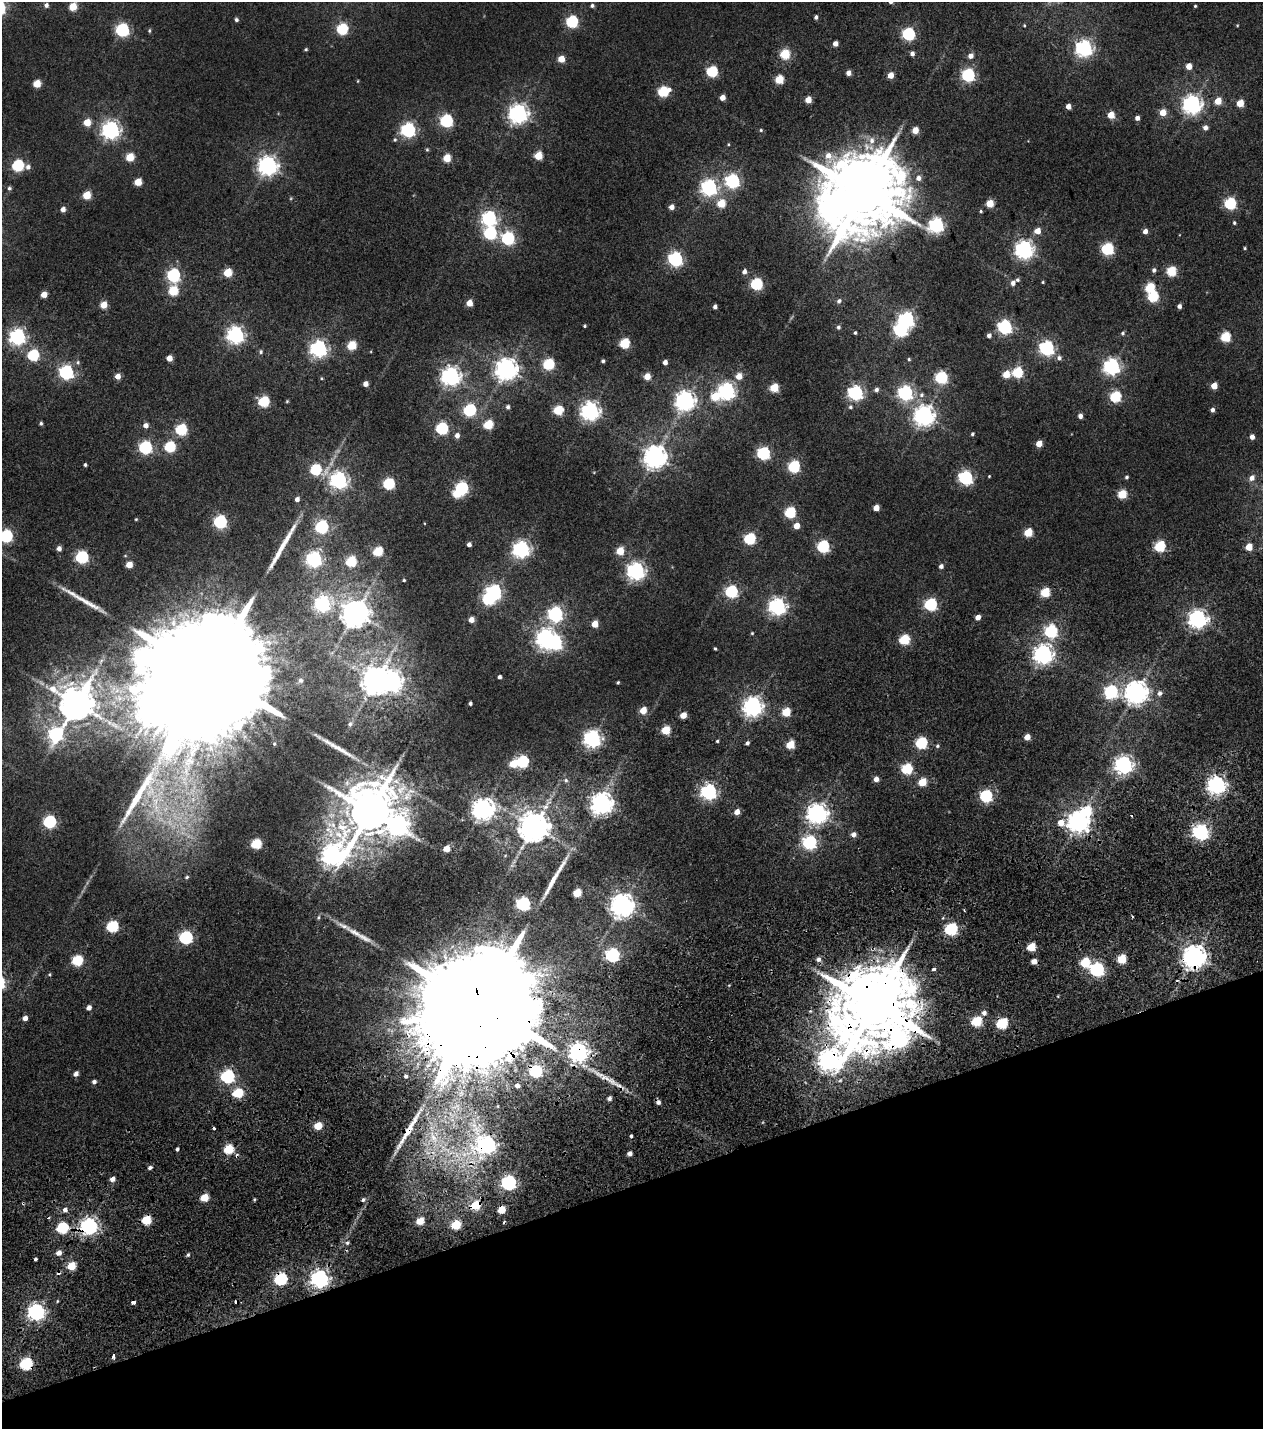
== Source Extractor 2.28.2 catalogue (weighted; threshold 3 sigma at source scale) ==
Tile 14 of 4 x 4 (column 2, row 4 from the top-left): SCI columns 1565-2825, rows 236-1662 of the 5576 x 6577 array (HDU 1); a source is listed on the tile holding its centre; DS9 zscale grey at full resolution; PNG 1265 x 1431 px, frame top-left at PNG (2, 2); no overlay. Shown black and unused: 17% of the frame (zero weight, under 2 of 5 exposures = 17% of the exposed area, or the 3 px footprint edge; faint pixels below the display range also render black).
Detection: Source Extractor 2.28.2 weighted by HDU 2 'WHT'; one run over the whole footprint, this tile lists its part. Background 0.0109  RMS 0.0057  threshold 0.0257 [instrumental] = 3 sigma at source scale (4.5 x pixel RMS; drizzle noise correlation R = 1.50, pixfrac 1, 0.0396/0.0396 arcsec/px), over >= 5 px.
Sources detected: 358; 9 inside a brighter object's white glare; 8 cosmic-ray / hot-pixel residue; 5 long thin detections or spike segments (spike, bleed or trail) — not listed; the other 336 listed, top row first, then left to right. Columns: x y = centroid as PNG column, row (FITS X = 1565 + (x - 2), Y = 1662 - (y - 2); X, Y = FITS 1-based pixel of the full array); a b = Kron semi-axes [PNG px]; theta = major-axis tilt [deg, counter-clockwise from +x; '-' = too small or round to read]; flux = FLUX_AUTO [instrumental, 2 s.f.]
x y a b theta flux
46 5 5 5 - 1.6
73 6 5 5 - 12
592 6 5 4 - 1.1
1195 6 3 3 - 0.5
816 17 5 4 - 1.2
236 20 5 4 - 1.1
572 22 6 6 - 53
1024 25 4 3 - 0.52
342 29 6 6 - 41
122 30 6 6 - 78
149 31 6 4 90 0.66
908 34 6 6 - 71
835 44 4 4 - 3.2
1084 48 6 6 - 170
306 49 4 4 - 0.64
912 53 5 4 - 1.8
785 54 5 5 - 31
971 56 5 5 - 3
561 59 5 5 - 7.7
1189 66 5 4 - 6
712 71 6 5 - 42
848 73 4 4 - 3.2
891 75 5 4 - 6
968 75 6 6 - 80
779 79 5 5 - 19
358 81 5 3 - 0.39
37 84 5 5 - 10
663 91 6 5 - 37
722 97 5 4 - 3.7
808 100 5 4 - 7.3
1218 101 5 5 - 8.9
1240 103 5 5 - 11
1192 104 7 7 - 250
1068 106 4 4 - 4
1163 112 5 5 - 7
518 114 7 7 - 270
1111 115 5 5 - 9.7
1137 118 4 4 - 2.2
446 121 6 6 - 64
87 122 5 5 - 9.1
1205 128 5 5 - 2.2
111 130 7 7 - 210
408 130 6 6 - 110
761 130 4 4 - 0.57
915 130 5 4 - 8
395 140 6 5 - 0.83
872 140 11 8 80 4
728 144 4 3 - 0.41
427 150 5 4 - 0.6
538 156 5 5 - 14
130 157 6 5 - 12
447 158 5 5 - 12
18 165 6 6 - 48
268 166 7 7 - 270
28 167 6 6 - 1.9
918 178 6 6 - 2.6
732 181 6 6 - 100
138 182 5 5 - 9.2
9 188 5 5 - 0.99
709 188 6 6 - 150
863 193 22 18 -86 6500
87 195 5 5 - 12
721 203 5 5 - 15
990 203 5 5 - 12
1230 203 6 5 - 53
672 207 5 5 - 3.1
63 209 5 5 - 2.5
981 211 4 3 - 0.54
489 218 6 6 - 120
1234 223 4 4 - 0.64
936 225 7 6 - 110
1038 231 5 5 - 5.1
1145 231 5 5 - 2.4
490 233 6 6 - 66
508 238 6 6 - 75
1245 248 3 3 - 0.54
1107 249 6 6 - 56
1024 250 7 7 - 220
675 259 6 6 - 110
1154 270 6 5 - 1.3
1171 271 5 5 - 27
228 272 5 5 - 17
744 272 5 4 - 2.4
173 275 6 6 - 81
1017 280 6 5 - 1
1043 282 4 4 - 0.49
1013 283 5 5 - 2
757 284 6 5 - 54
1150 288 6 5 - 25
173 291 6 5 - 25
44 294 5 4 - 5.1
1153 296 6 5 - 37
839 301 6 5 - 1.3
469 303 5 4 - 6.8
104 305 5 5 - 7.8
1179 306 4 4 - 1.7
715 307 4 4 - 1.4
906 319 6 6 - 130
585 326 4 3 - 0.58
838 327 5 5 - 1.1
1005 327 6 6 - 95
855 333 4 3 - 0.72
1123 333 6 4 18 0.86
235 335 7 7 - 180
989 335 5 5 - 1.6
17 337 7 6 - 140
1225 337 5 5 - 29
624 343 5 5 - 29
352 345 5 5 - 19
1047 348 6 6 - 110
319 349 7 6 - 170
261 352 5 5 - 0.92
33 355 6 6 - 43
169 358 5 4 - 5.3
1059 358 7 6 - 1.6
909 359 4 4 - 0.66
603 361 4 3 - 0.93
78 362 6 5 - 0.88
665 362 4 4 - 2.5
548 364 6 5 - 44
1112 367 7 6 - 150
506 369 8 7 - 380
66 372 6 6 - 110
1017 372 6 5 - 34
1006 374 5 5 - 9.3
118 376 5 5 - 4.4
450 376 7 7 - 250
647 376 5 4 - 7.8
739 376 6 6 - 5.7
941 377 6 6 - 56
321 378 5 3 - 0.46
366 384 4 4 - 3.3
1214 386 5 4 - 7.5
774 388 5 5 - 19
876 390 6 5 - 1.6
726 391 7 7 - 170
855 393 6 6 - 110
905 393 6 6 - 110
921 395 8 7 - 1.8
715 396 6 5 - 16
1115 396 6 5 - 41
264 401 6 5 - 36
287 401 5 4 - 0.5
685 401 7 7 - 270
508 407 5 4 - 1.3
850 407 5 4 - 0.88
470 410 6 6 - 55
558 410 6 5 - 25
1212 410 4 4 - 1.7
590 411 7 7 - 220
924 416 7 7 - 300
1080 416 5 4 - 2.2
41 423 4 4 - 0.84
146 425 5 5 - 2.4
488 425 5 5 - 23
442 428 6 6 - 58
181 429 6 6 - 42
972 434 4 3 - 0.78
457 435 6 5 - 2.5
1252 437 4 4 - 2.9
1039 444 5 4 - 6.6
145 447 6 6 - 76
170 447 6 5 - 38
763 453 6 6 - 72
655 457 8 7 - 430
85 465 3 3 - 0.76
794 466 6 5 - 51
316 470 7 6 - 40
989 476 3 3 - 0.41
1127 477 5 4 - 0.82
965 478 6 6 - 96
1252 478 7 6 - 2.7
338 480 7 7 - 180
389 484 6 5 - 45
462 488 6 6 - 65
1122 494 5 5 - 21
297 499 5 4 - 2
876 508 5 4 - 5.8
790 512 6 5 - 40
220 522 6 6 - 72
797 526 5 5 - 5.3
321 527 6 6 - 70
1028 532 5 5 - 17
6 536 6 6 - 70
750 539 6 5 - 47
469 544 4 4 - 1.9
823 546 6 6 - 59
1160 546 6 5 - 38
1249 547 5 5 - 9.2
59 549 5 5 - 2.3
521 549 7 6 - 180
378 551 5 5 - 25
620 551 5 5 - 12
82 557 6 6 - 61
314 559 6 6 - 140
351 561 6 5 - 33
129 565 5 5 - 7.8
941 566 5 5 - 1.9
636 571 7 7 - 200
404 580 3 3 - 0.52
731 591 6 6 - 62
494 592 6 6 - 110
1045 592 5 5 - 25
322 604 7 6 - 130
930 604 6 6 - 64
777 606 7 6 - 180
355 613 8 8 - 640
555 614 6 6 - 110
978 617 4 4 - 3.7
1198 619 7 7 - 230
471 620 4 4 - 4.2
595 624 5 5 - 8.1
1051 631 6 6 - 65
752 633 4 4 - 0.51
545 638 7 6 - 230
904 639 6 5 - 31
715 649 4 3 - 0.61
1043 654 7 7 - 260
208 674 60 29 -77 50000
499 677 4 3 - 1.2
300 680 6 5 - 1.3
376 680 9 8 - 630
618 682 3 3 - 0.58
1111 692 6 6 - 78
1136 692 8 7 - 420
1160 693 6 5 - 1.7
470 703 4 3 - 0.98
76 704 11 10 - 1300
753 707 7 7 - 270
643 710 5 4 - 9.6
786 712 5 5 - 16
683 715 5 4 - 5.9
350 724 7 5 73 1.4
666 730 5 5 - 19
56 734 8 7 - 83
1027 737 5 4 - 5.7
592 739 7 6 - 200
717 741 4 3 - 0.58
747 743 5 4 - 1.2
921 743 6 5 - 47
790 745 5 5 - 16
937 746 5 4 - 0.88
522 761 6 6 - 59
1124 765 7 6 - 220
907 769 6 5 - 39
876 779 5 4 - 3
566 780 6 5 - 1.2
922 782 5 5 - 14
1216 785 7 6 - 230
709 792 6 6 - 140
138 796 86 12 58 29
986 796 6 6 - 61
602 804 8 7 - 360
483 809 7 7 - 350
370 811 14 12 64 2700
737 812 5 5 - 4
817 814 7 7 - 300
49 822 6 6 - 62
1061 822 6 6 - 5.9
1078 822 8 7 - 350
398 824 11 10 - 220
534 827 9 8 - 920
1200 832 6 6 - 140
853 834 6 6 - 2.2
809 842 6 6 - 82
256 844 5 5 - 30
446 849 5 4 - 6.8
332 855 12 8 36 340
187 877 5 4 - 0.71
577 893 5 5 - 15
523 904 6 6 - 93
622 905 8 7 - 420
319 917 5 3 - 0.63
112 926 6 6 - 45
951 929 6 5 - 63
355 932 26 7 -25 6.4
186 937 6 6 - 75
1031 947 5 5 - 15
612 955 6 6 - 83
1194 957 8 7 - 450
818 959 6 5 - 2.1
1122 959 5 5 - 20
77 960 6 5 - 36
1034 961 5 4 - 3.4
1085 962 6 5 - 25
934 969 3 3 - 3.9
1097 969 6 6 - 97
874 1005 21 18 55 6800
89 1008 5 4 - 2.3
481 1010 41 28 -80 34000
984 1013 6 5 - 2
25 1018 5 5 - 2.5
976 1021 6 5 - 32
1002 1023 6 5 - 41
898 1039 17 10 31 160
579 1052 7 6 - 260
829 1060 11 8 33 390
535 1071 6 6 - 56
76 1074 5 4 - 2.2
227 1076 6 6 - 81
406 1076 3 3 - 2.6
94 1082 4 4 - 1.5
619 1085 9 4 -9 1.7
517 1086 4 3 - 1.9
238 1093 6 5 - 28
609 1098 5 4 - 1.6
318 1126 5 5 - 13
631 1136 3 3 - 1.4
433 1138 10 4 -82 2.9
487 1145 7 7 - 210
177 1149 4 3 - 1.2
228 1149 6 5 - 25
630 1153 4 4 - 2.3
150 1167 5 4 - 1.3
112 1179 5 5 - 2.2
509 1183 6 6 - 120
204 1198 5 5 - 13
363 1200 6 4 61 0.99
23 1203 3 3 - 0.69
476 1205 6 5 - 19
65 1210 6 5 - 1.7
146 1220 6 5 - 22
420 1221 5 5 - 11
456 1225 6 5 - 21
89 1226 7 6 - 190
62 1228 6 6 - 41
347 1243 5 5 - 1
59 1253 6 5 - 2.9
188 1255 5 4 - 0.81
35 1259 3 3 - 3.3
72 1266 5 5 - 13
280 1279 6 6 - 66
320 1279 7 6 - 220
36 1312 7 6 - 200
114 1356 4 3 - 6.2
26 1364 6 6 - 57
Overlapping masked pixels (flux is a lower limit): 16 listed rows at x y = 1194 957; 874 1005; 481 1010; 1002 1023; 898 1039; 579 1052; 829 1060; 535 1071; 619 1085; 487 1145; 228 1149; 23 1203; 476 1205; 89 1226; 280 1279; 26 1364
Isophote crosses this tile's border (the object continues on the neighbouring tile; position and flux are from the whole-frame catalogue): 1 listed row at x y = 6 536